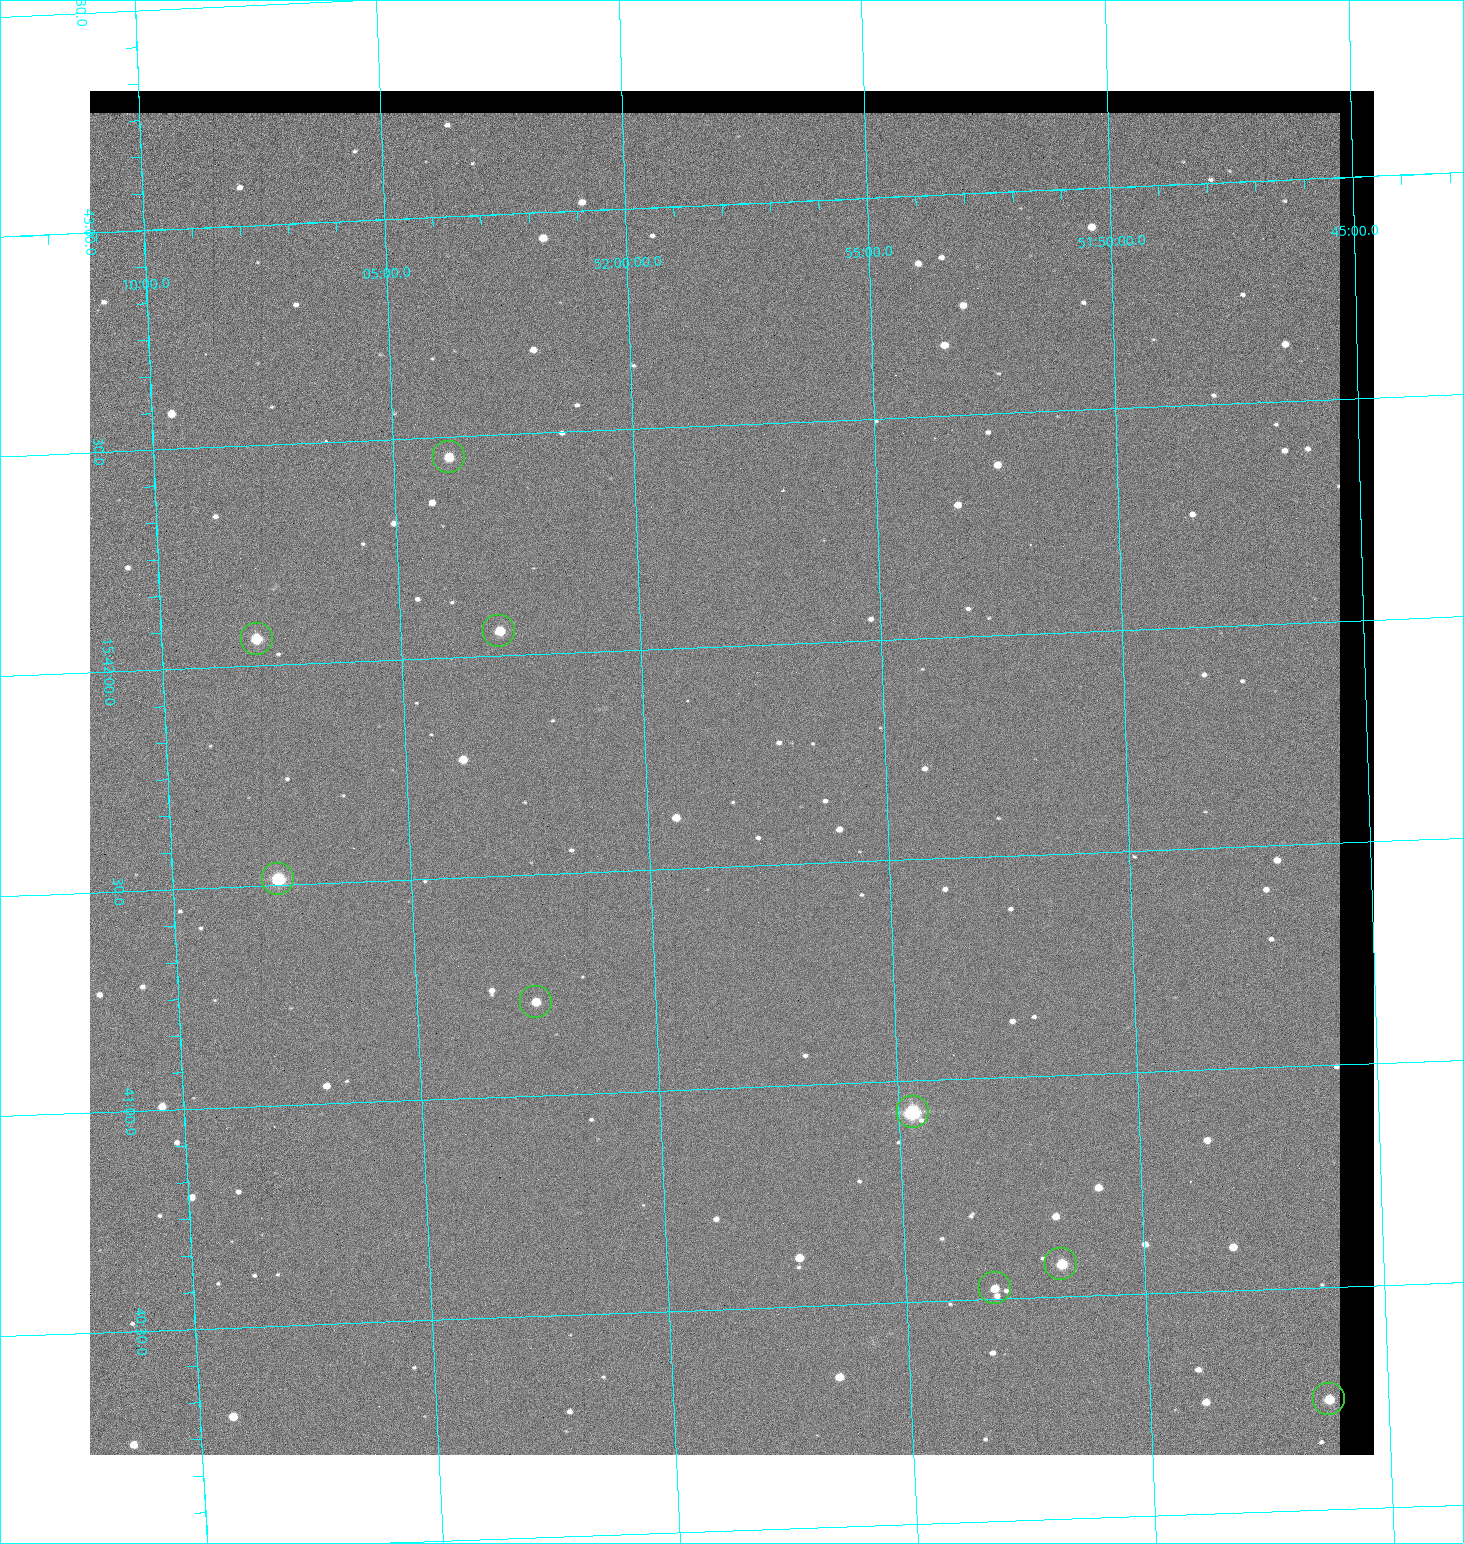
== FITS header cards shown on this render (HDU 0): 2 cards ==
NAXIS1  =                 1284 / length of data axis 1
NAXIS2  =                 1364 / length of data axis 2

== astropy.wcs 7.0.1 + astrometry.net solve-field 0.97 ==
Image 1284 x 1364 px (HDU 0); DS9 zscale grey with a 90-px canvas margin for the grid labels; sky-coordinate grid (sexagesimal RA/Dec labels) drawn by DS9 from the SOLVED WCS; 9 Tycho-2 reference stars matched to detected sources circled (green)
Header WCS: RA---TAN/DEC--TAN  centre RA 15:41:43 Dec +51:58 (235.43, +51.97 deg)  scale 1.26 arcsec/px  FOV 26.9' x 28.5'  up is +92 deg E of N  parity flipped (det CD > 0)
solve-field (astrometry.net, Tycho-2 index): VERIFIED the header's WCS against the Tycho-2 star catalogue (9 matches, 0 conflicts) and refined it, rather than solving blind
Solved WCS: RA---TAN-SIP/DEC--TAN-SIP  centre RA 15:41:43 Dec +51:58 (235.43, +51.97 deg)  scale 1.25 arcsec/px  FOV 26.8' x 28.5'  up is +92 deg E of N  parity flipped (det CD > 0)
The solver's refit moves the header's centre by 0.41 arcsec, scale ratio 0.9963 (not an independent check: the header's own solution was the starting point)
Tycho-2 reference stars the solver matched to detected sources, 9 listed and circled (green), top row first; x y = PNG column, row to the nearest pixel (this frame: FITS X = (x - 90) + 1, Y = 1364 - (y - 91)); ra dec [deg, ICRS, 3 dp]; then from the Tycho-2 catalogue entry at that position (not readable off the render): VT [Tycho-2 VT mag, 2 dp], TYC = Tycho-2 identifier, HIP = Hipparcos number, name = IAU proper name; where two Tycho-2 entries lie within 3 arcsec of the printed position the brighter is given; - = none
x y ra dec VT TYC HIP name
449 457 235.614 +52.064 11.61 3489-1132-1 - -
499 631 235.514 +52.049 11.19 3489-1407-1 - -
257 639 235.515 +52.133 11.12 3489-1380-1 - -
278 879 235.378 +52.130 9.31 3489-1322-1 76850 -
536 1002 235.303 +52.042 11.52 3489-958-1 - -
913 1112 235.232 +51.912 9.59 3489-824-1 - -
1061 1264 235.143 +51.862 10.97 3489-1016-1 - -
995 1288 235.131 +51.886 12.29 3489-908-1 - -
1329 1399 235.062 +51.771 11.53 3489-1453-1 - -